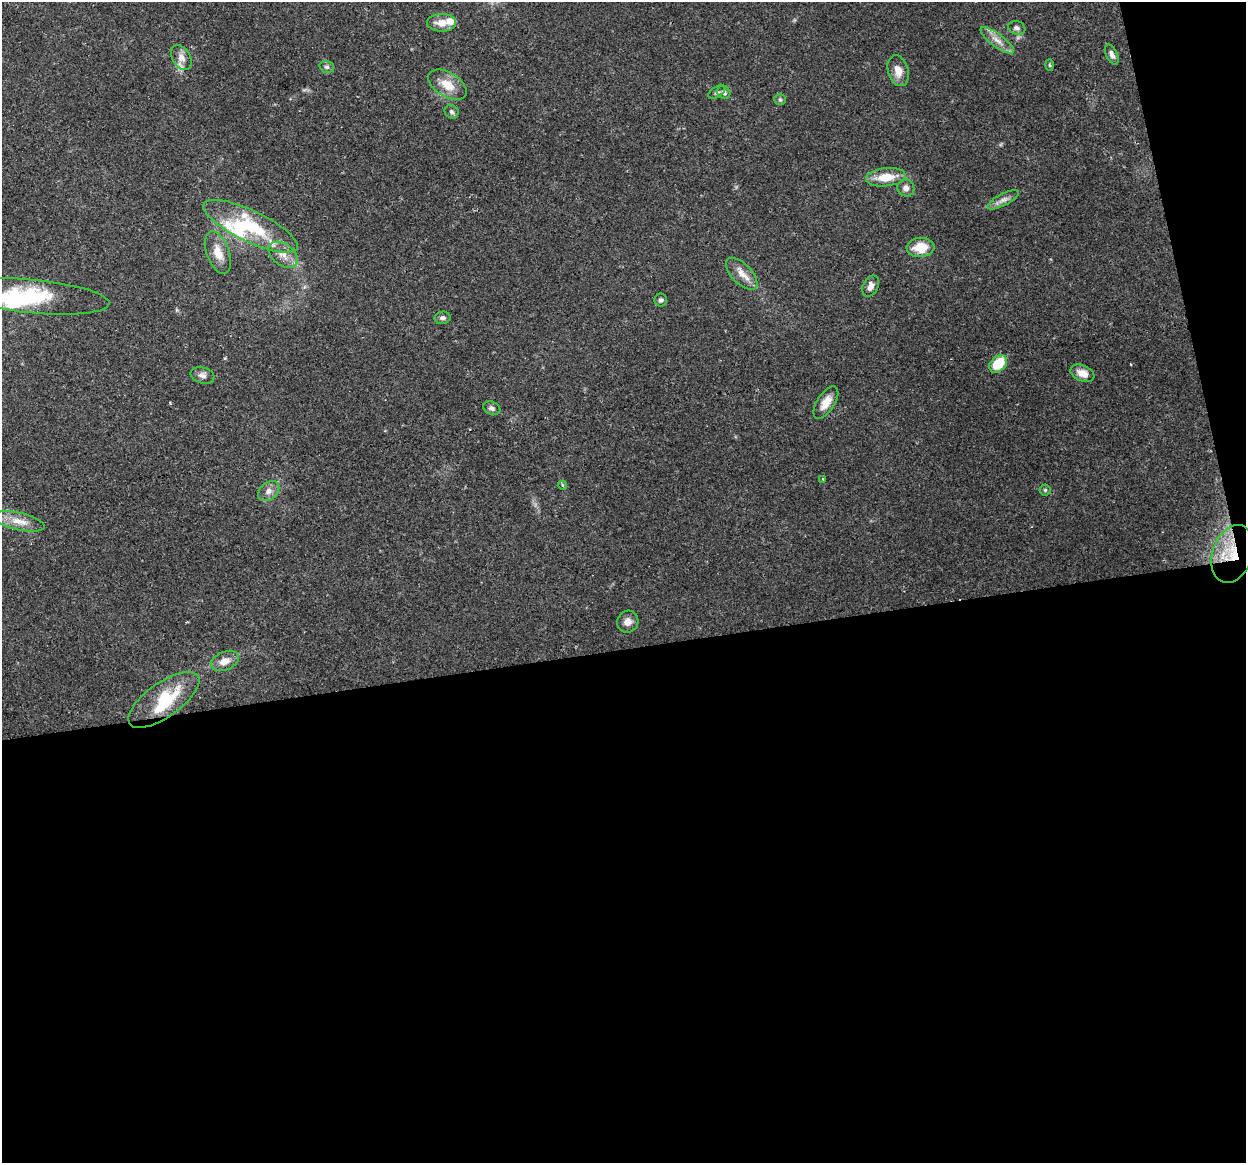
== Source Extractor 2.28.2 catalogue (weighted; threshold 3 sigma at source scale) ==
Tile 16 of 4 x 4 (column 4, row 4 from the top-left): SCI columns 3734-4977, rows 85-1245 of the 4977 x 4761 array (HDU 1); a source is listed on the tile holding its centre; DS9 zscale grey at full resolution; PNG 1248 x 1165 px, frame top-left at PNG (2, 2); each listed source drawn as its Kron ellipse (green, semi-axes under 4 px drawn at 4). Shown black and unused: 47% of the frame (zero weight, under 2 of 3 exposures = <1% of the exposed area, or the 3 px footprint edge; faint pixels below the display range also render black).
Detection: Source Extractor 2.28.2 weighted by HDU 2 'WHT'; one run over the whole footprint, this tile lists its part. Background 0.148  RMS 0.0061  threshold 0.0276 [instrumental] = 3 sigma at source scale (4.5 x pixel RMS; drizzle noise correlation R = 1.50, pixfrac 1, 0.0396/0.0396 arcsec/px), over >= 5 px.
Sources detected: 47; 3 inside a brighter object's white glare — neither listed nor drawn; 5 inside a brighter listed object's ellipse — not listed separately; the other 39 listed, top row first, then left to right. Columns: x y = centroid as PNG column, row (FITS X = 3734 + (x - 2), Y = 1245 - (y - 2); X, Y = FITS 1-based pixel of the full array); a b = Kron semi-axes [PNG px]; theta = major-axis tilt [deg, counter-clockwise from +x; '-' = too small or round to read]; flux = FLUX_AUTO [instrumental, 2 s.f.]
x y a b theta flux
442 23 14 9 0 6.7
1017 28 9 6 -18 2.1
997 40 20 6 -36 5.6
1112 54 11 5 -64 2.8
181 57 13 9 -59 4.3
1049 65 6 4 -88 0.79
327 67 7 5 -16 1.4
898 71 16 10 -74 6.6
448 85 21 12 -32 10
717 92 9 5 31 1.3
724 92 7 6 - 1.9
780 99 6 5 - 1
452 112 7 6 - 1.5
886 177 20 9 6 12
906 188 9 8 - 2.8
1003 200 17 6 28 3.5
250 226 52 15 -25 35
920 247 14 9 4 12
218 253 22 11 -70 8.5
283 255 16 10 -37 6.4
742 274 20 10 -45 6.8
871 286 11 7 63 3.8
34 296 76 16 -5 42
661 300 6 6 - 1.4
442 318 8 6 12 1.9
998 364 10 7 45 17
1082 373 12 8 -22 6.3
202 375 12 8 -18 2.9
826 403 18 8 57 7.1
492 408 9 6 -22 1.9
823 479 3 3 - 1
562 485 5 4 - 1.2
1045 490 5 5 - 0.93
269 491 12 8 40 3.7
19 521 26 8 -13 8.6
1233 554 30 20 71 23
628 622 11 10 - 4
225 661 14 9 24 5.5
164 700 42 17 35 29
Overlapping masked pixels (flux is a lower limit): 1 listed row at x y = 1233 554
Isophote crosses this tile's border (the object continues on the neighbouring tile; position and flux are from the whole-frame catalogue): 1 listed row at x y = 34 296